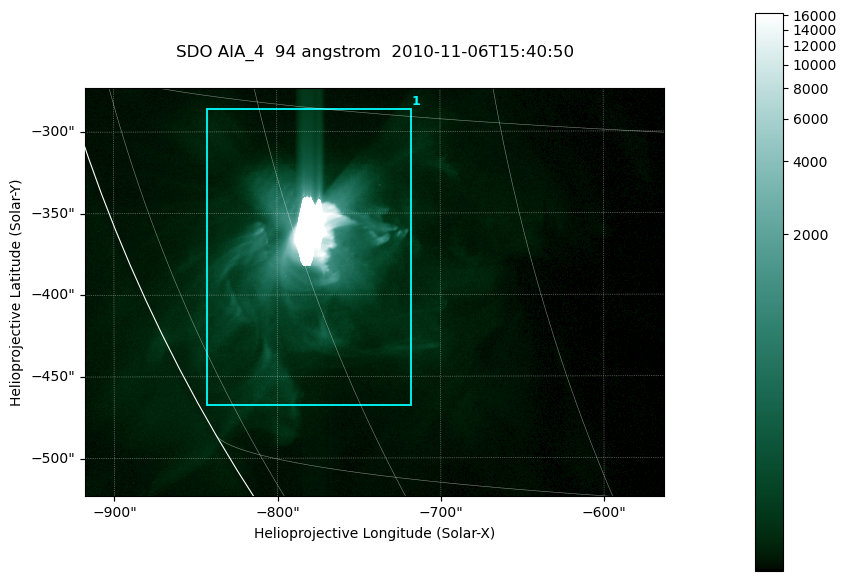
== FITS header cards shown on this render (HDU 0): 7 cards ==
TELESCOP= 'SDO     '           /
INSTRUME= 'AIA_4   '           /
WAVELNTH=                   94 /
WAVEUNIT= 'angstrom'           /
DATE-OBS= '2010-11-06T15:40:50.13' /
CTYPE1  = 'HPLN-TAN'           /
CTYPE2  = 'HPLT-TAN'           /

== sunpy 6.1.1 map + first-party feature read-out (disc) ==
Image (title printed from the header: SDO AIA_4  94 angstrom  2010-11-06T15:40:50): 591 x 417 px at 0.6 arcsec/px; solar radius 968 arcsec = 1614 px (partial field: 2.7% of the solar disc is inside the frame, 89% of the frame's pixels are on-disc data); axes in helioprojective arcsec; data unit not stated in the header (colour bar unlabelled)
Pointing: header CRPIX1/2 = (2053.81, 2042.90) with CRVAL1/2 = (0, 0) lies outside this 591 x 417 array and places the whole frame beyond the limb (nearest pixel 1.36 R_sun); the SolarSoft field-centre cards XCEN/YCEN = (-740.2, -398.3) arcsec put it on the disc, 768 arcsec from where CRPIX/CRVAL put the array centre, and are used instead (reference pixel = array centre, CRVAL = XCEN/YCEN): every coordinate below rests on XCEN/YCEN
Orientation: roll -0.138 deg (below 1 deg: not rotated)
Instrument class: DISC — disc imager (sunpy class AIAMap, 94 A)
Bright regions (active regions / flare kernels): reference = the on-disc median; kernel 5 px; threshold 5 sigma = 94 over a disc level ~17.8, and >= 1.15x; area >= 246 px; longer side >= 5 px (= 3 arcsec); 1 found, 1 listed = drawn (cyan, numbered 1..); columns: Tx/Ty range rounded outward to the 2 arcsec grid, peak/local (2 s.f.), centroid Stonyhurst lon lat
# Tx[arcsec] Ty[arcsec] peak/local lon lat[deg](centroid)
1 -844..-718 -468..-286 920 -60 -21
Off-limb structures (1.02-1.3 R_sun): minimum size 123 px: none found